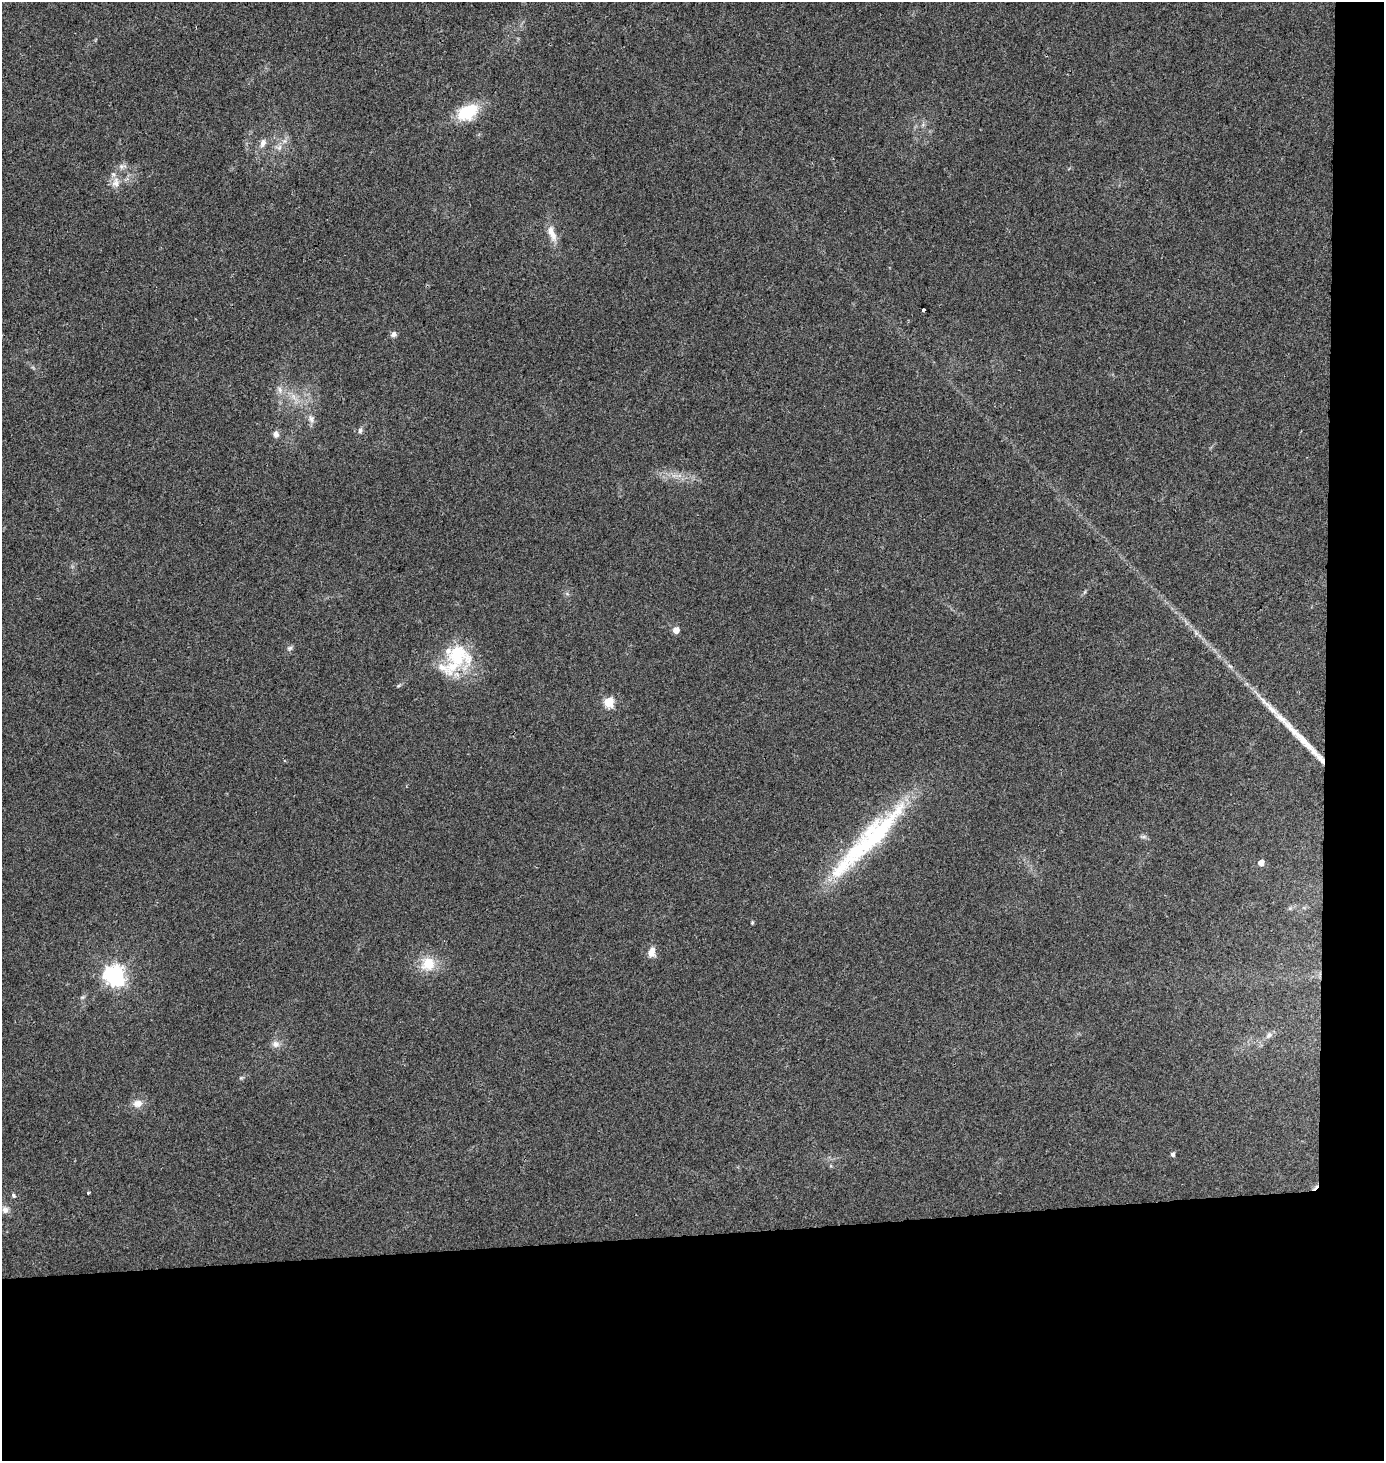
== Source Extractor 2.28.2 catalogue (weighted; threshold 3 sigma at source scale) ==
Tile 9 of 3 x 3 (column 3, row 3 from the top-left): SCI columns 2771-4152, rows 18-1476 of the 4152 x 4411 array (HDU 1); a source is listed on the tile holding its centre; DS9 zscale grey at full resolution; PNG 1386 x 1463 px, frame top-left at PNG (2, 2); no overlay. Shown black and unused: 19% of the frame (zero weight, under 2 of 3 exposures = <1% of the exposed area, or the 3 px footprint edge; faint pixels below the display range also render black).
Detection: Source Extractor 2.28.2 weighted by HDU 2 'WHT'; one run over the whole footprint, this tile lists its part. Background 0.0538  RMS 0.007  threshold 0.0317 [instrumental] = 3 sigma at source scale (4.5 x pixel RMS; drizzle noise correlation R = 1.50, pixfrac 1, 0.0396/0.0396 arcsec/px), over >= 5 px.
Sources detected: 36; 1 inside a brighter object's white glare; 1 cosmic-ray / hot-pixel residue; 2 long thin detections or spike segments (spike, bleed or trail) — not listed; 2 inside a brighter listed object's ellipse — not listed separately; the other 30 listed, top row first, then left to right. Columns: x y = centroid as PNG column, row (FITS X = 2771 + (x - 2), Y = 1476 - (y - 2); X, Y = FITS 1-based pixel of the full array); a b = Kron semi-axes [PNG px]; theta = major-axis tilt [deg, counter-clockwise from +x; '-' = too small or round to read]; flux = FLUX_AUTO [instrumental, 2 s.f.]
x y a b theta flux
467 112 22 14 29 30
263 143 12 8 74 4
116 183 16 10 78 6.8
552 233 24 9 -69 8.3
923 310 4 3 - 3.8
394 334 8 8 - 2.2
280 390 10 6 -80 3.3
293 397 10 5 -81 3
311 419 10 8 -59 3.4
360 430 7 6 - 1.9
276 434 8 7 - 3.2
676 630 5 5 - 7.7
290 648 8 5 18 1.6
457 655 41 31 -32 42
609 702 5 5 - 44
877 833 107 26 47 100
1143 837 9 4 -8 1.6
1261 863 5 5 - 6.2
752 923 5 4 - 0.76
652 952 11 8 85 6
428 964 17 16 - 17
114 975 8 7 - 380
83 997 6 5 - 1.3
1269 1035 10 6 50 2.7
276 1044 11 10 - 4.1
138 1103 13 10 5 5.7
1173 1154 5 4 - 2
88 1192 3 3 - 1
13 1195 6 5 - 1.3
5 1210 11 9 -78 3.9